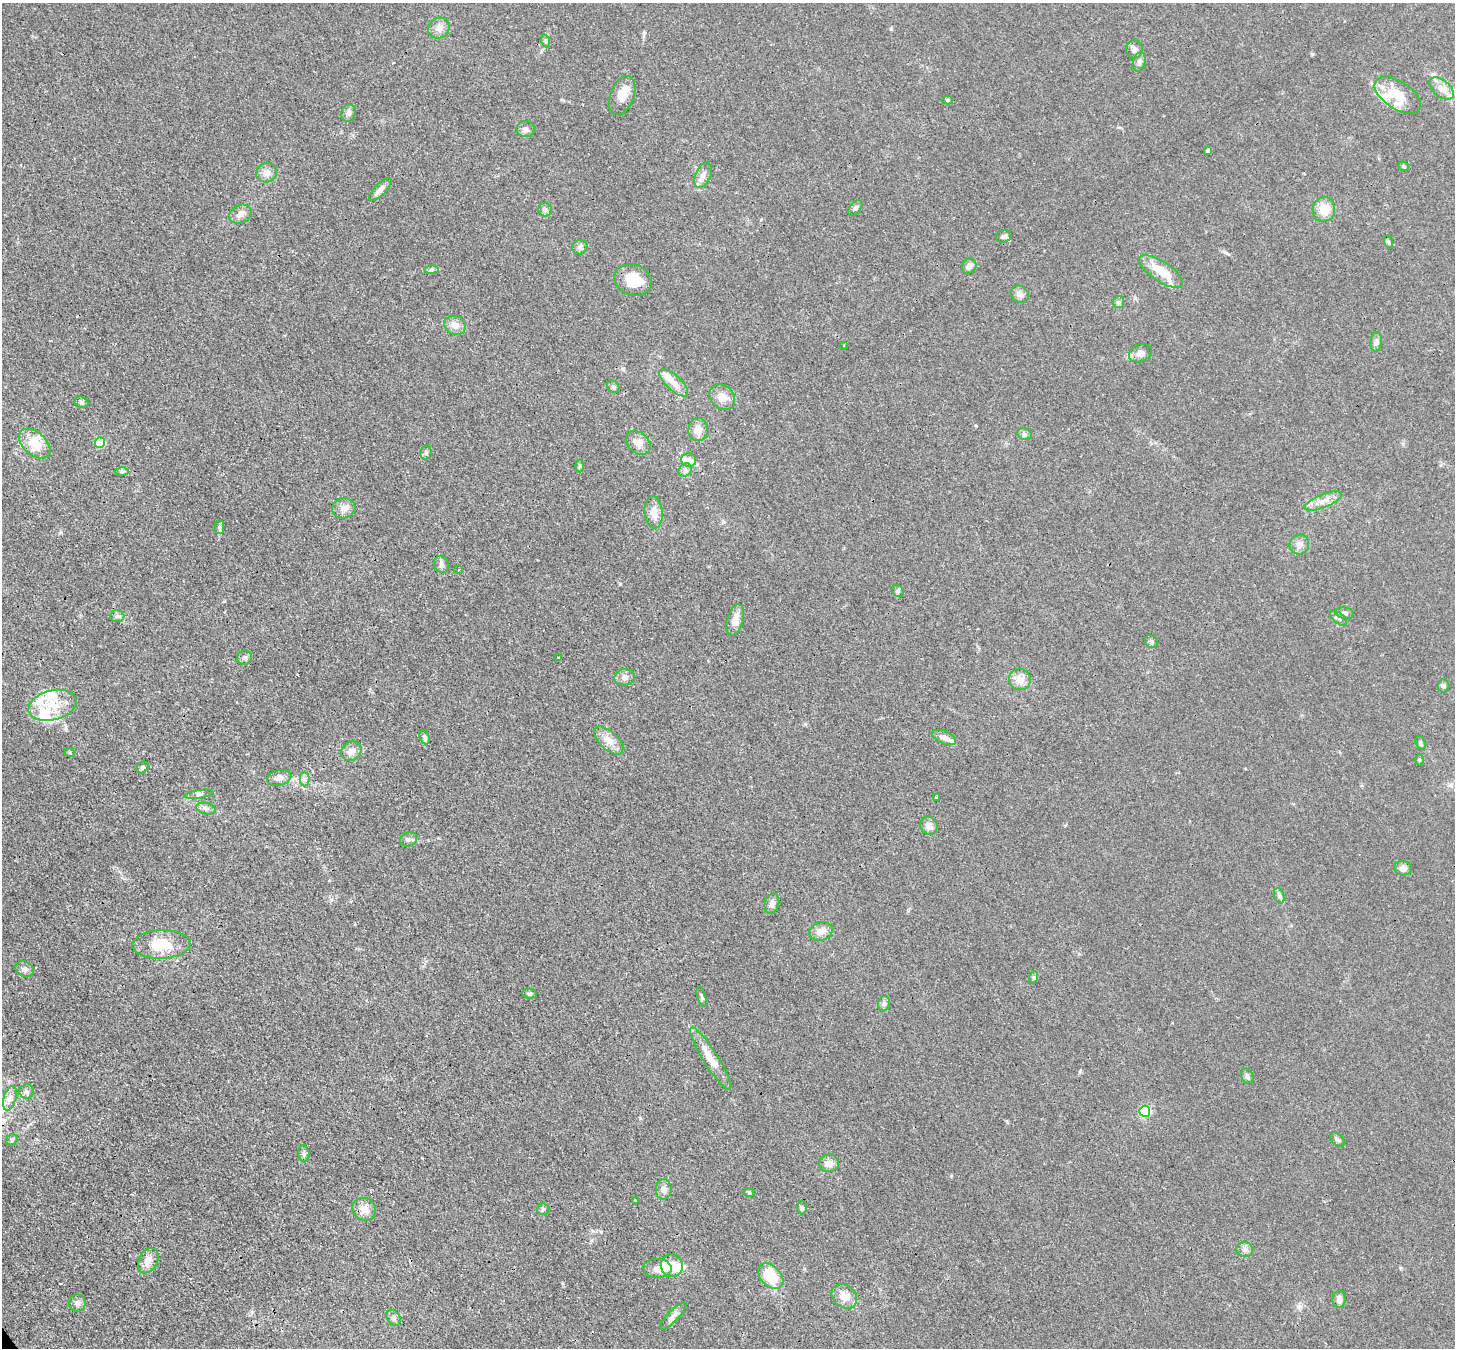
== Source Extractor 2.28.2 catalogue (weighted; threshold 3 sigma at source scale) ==
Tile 7 of 4 x 4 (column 3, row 2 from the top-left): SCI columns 2986-4438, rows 3042-4387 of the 5972 x 5944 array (HDU 1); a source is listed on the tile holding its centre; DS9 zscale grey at full resolution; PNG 1457 x 1350 px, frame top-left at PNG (2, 3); each listed source drawn as its Kron ellipse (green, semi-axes under 4 px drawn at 4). Shown black and unused: <1% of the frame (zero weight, under 3 of 4 exposures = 7% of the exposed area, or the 3 px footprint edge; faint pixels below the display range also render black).
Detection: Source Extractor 2.28.2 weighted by HDU 2 'WHT'; one run over the whole footprint, this tile lists its part. Background 0.021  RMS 0.0029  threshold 0.013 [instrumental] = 3 sigma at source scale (4.5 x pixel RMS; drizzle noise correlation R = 1.50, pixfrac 1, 0.05/0.05 arcsec/px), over >= 5 px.
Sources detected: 130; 3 inside a brighter object's white glare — neither listed nor drawn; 12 inside a brighter listed object's ellipse — not listed separately; the other 115 listed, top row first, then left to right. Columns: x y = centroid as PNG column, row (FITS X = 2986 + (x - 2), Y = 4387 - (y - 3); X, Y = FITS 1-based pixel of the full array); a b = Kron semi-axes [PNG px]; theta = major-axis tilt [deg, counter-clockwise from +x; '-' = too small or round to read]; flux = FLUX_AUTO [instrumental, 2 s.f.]
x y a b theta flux
439 28 11 10 - 2
546 41 7 4 -72 0.47
1134 49 9 8 - 1.1
1139 62 9 6 74 0.99
1442 89 14 8 -38 2.9
622 95 20 12 69 4.4
1398 95 26 13 -33 7.3
948 100 5 4 - 0.43
348 113 8 7 - 0.94
525 129 9 8 - 1.3
1208 150 4 3 - 0.59
1404 166 5 4 - 0.42
267 173 10 9 - 1.8
703 175 13 7 67 1.7
380 189 15 6 46 1.9
855 208 9 5 52 0.74
1324 209 12 11 - 4.7
545 210 7 6 - 0.76
240 214 11 9 25 1.7
1004 236 8 6 16 0.78
1388 242 6 4 -70 0.41
580 247 8 7 - 0.98
969 266 8 7 - 1.3
432 270 7 4 0 0.57
1161 271 25 10 -33 5.9
633 280 19 15 -19 7.6
1020 294 9 8 - 1.5
1118 302 6 5 - 0.6
455 325 11 9 -26 2.5
1376 342 10 5 84 0.9
844 345 2 2 - 0.26
1140 353 12 8 25 1.6
674 383 18 7 -44 3.4
613 387 7 5 -46 0.58
722 397 14 11 -45 2.9
81 402 7 5 -18 0.58
698 430 11 10 - 2.4
1025 434 7 5 -21 0.7
100 443 5 5 - 17
638 443 14 10 -43 2.3
35 444 18 11 -41 6.4
426 452 7 5 78 0.64
689 460 7 7 - 1.5
580 466 6 4 -90 0.46
685 470 7 6 - 0.82
122 472 6 4 0 0.46
1323 501 20 6 22 2.6
344 508 11 10 - 2.2
654 512 16 9 -84 3.2
220 527 7 4 90 0.6
1299 544 10 9 - 1.7
441 564 9 7 -67 0.92
458 570 4 2 - 0.26
898 591 6 5 - 0.59
1345 613 9 5 -10 0.9
117 616 7 6 - 0.86
1339 618 10 5 -40 0.76
735 620 16 8 74 2.5
1151 641 7 6 - 0.66
559 657 3 2 - 0.4
244 658 7 7 - 0.88
625 677 10 8 12 1.4
1020 679 11 10 - 3.1
1444 686 6 6 - 0.77
53 705 24 15 14 7.7
425 737 7 5 -68 0.59
944 737 13 6 -23 1.6
609 740 18 9 -43 3
1421 743 7 4 -69 0.6
351 751 11 9 32 2
70 753 5 3 - 0.32
1419 760 6 4 -89 0.32
142 767 6 5 - 0.63
279 778 12 8 14 1.7
305 779 7 5 -90 0.85
199 794 14 3 7 0.77
936 797 3 3 - 0.47
206 809 10 5 -13 0.96
929 826 9 8 - 1.8
409 839 8 7 - 1
1403 868 9 7 -10 1.4
1279 896 8 5 -71 0.69
772 904 10 7 75 1.4
821 931 12 9 16 2.4
162 944 29 14 2 10
25 969 9 7 -26 1.1
1034 977 6 4 72 0.41
530 994 7 4 -6 0.52
702 997 10 2 -75 0.44
884 1004 8 6 75 0.82
711 1059 37 7 -58 5.6
1247 1076 8 6 -63 0.82
27 1092 7 7 - 0.8
10 1098 13 6 73 1.5
1145 1111 5 5 - 27
12 1140 6 5 - 0.54
1337 1140 9 5 -43 0.7
304 1154 8 5 -81 0.8
829 1163 10 8 -1 2
664 1189 10 8 88 1.4
749 1193 5 3 - 0.3
635 1200 3 2 - 0.26
802 1208 6 5 - 0.48
364 1209 12 11 - 2.7
543 1209 6 6 - 0.53
1245 1249 8 7 - 1.2
148 1261 13 9 63 3.1
672 1266 11 11 - 4.7
657 1268 14 9 -1 2.6
771 1276 15 10 -46 15
844 1296 14 11 -40 3.5
1339 1299 8 6 83 1.7
77 1303 8 8 - 1.2
673 1316 18 5 46 1.4
394 1318 8 6 -58 0.86
Unlisted compact peaks at least as high as the median listed source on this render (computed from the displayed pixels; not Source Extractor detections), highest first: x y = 620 584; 891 29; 951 1176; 61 532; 1312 54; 976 426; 1225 252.